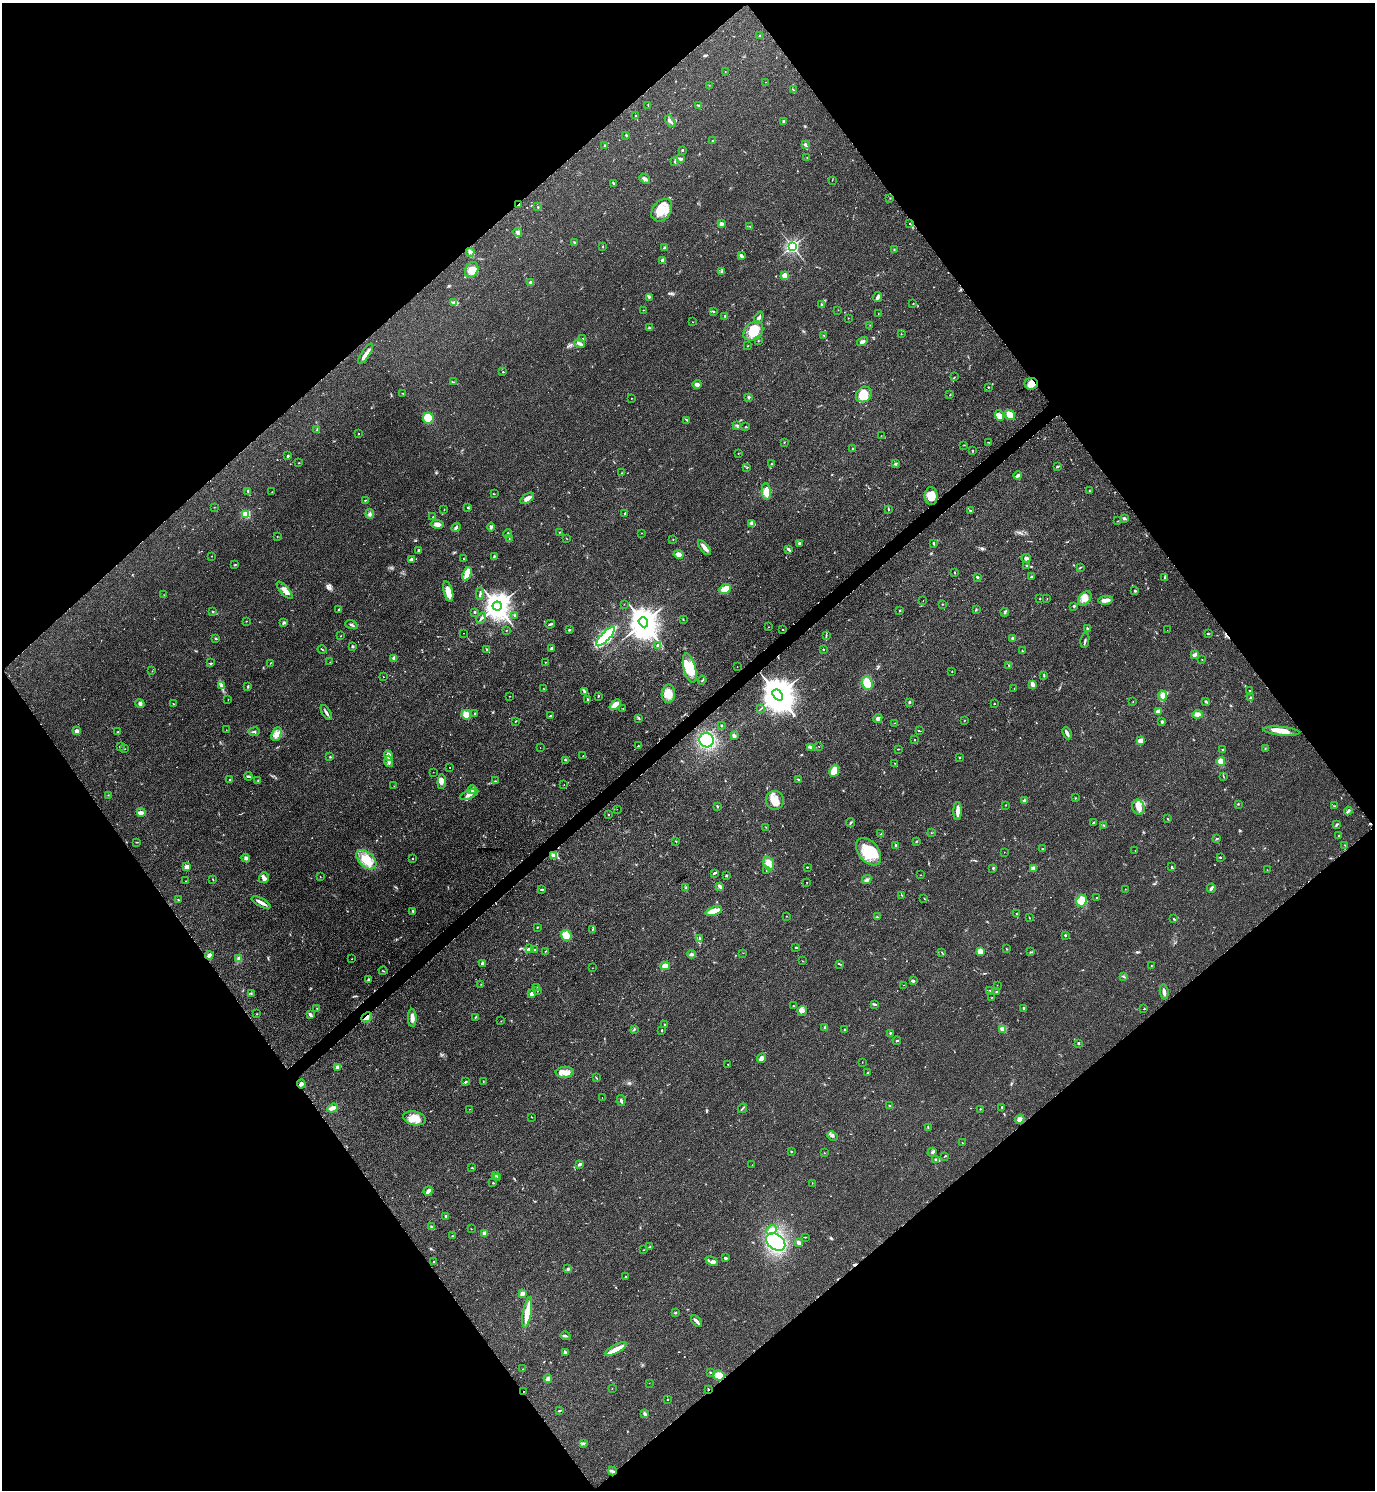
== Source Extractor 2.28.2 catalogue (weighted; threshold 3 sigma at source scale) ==
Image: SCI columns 314-5803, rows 7-5958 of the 5971 x 5974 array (HDU 1 of 3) = the unmasked area's bounding box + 8 px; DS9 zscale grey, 4 x 4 block average (1 PNG px = mean of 4 x 4 image px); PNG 1377 x 1492 px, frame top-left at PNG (2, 3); each listed source drawn as its Kron ellipse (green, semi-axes under 4 px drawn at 4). Shown black and unused: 50% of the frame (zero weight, under 2 of 3 exposures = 1% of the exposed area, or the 3 px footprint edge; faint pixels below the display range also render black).
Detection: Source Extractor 2.28.2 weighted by HDU 2 'WHT'. Background 0.0798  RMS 0.0076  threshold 0.034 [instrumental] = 3 sigma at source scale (4.5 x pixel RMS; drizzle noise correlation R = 1.50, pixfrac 1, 0.05/0.05 arcsec/px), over >= 5 px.
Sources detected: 601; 3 inside a brighter object's white glare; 12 cosmic-ray / hot-pixel residue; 1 long thin detection or spike segment (spike, bleed or trail) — neither listed nor drawn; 9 coinciding with a brighter row at this scale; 33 inside a brighter listed object's ellipse — not listed separately; of the other 543, all 500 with FLUX_AUTO >= 1.03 (the completeness limit of this list) listed and drawn (43 fainter detections not listed), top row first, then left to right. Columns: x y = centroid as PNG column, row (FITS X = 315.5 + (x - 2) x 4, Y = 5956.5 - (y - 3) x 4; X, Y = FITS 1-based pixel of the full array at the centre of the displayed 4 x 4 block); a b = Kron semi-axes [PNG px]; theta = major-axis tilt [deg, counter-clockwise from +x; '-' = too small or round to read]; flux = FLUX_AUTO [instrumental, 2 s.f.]
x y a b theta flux
759 36 2 2 - 2
725 72 2 2 - 1.3
765 82 2 2 - 1.5
709 85 2 2 - 1.3
793 90 2 2 - 2.2
648 105 2 2 - 1.6
699 105 4 2 - 2.7
635 116 2 2 - 1.7
670 121 7 2 -50 9
784 121 3 2 - 9.2
626 135 2 2 - 3.4
713 140 3 2 - 3.5
805 144 3 2 - 4.7
605 145 3 2 - 3.3
682 150 2 2 - 4.3
807 157 2 2 - 1.6
680 158 3 2 - 3.9
674 161 2 2 - 2
645 179 6 3 -38 12
832 180 2 2 - 1.3
613 183 3 2 - 4.5
890 198 2 2 - 1.8
519 205 2 2 - 2.6
538 207 2 2 - 2.3
662 210 12 9 51 74
910 223 2 2 - 4.7
721 224 2 2 - 56
750 227 3 2 - 3.2
518 232 4 3 - 14
574 243 3 2 - 6.6
603 246 2 2 - 1.8
792 246 2 2 - 1300
665 248 2 2 - 9.3
894 249 2 2 - 2
470 252 4 2 - 7.4
741 256 3 2 - 11
663 261 3 3 - 12
472 270 8 6 63 48
722 272 3 2 - 5.4
785 276 3 3 - 40
531 282 2 2 - 52
649 297 3 2 - 2.6
878 297 5 2 - 13
454 302 4 2 - 6.6
913 303 2 2 - 1.9
821 305 3 2 - 3.5
643 310 2 2 - 2.1
838 310 2 2 - 1.1
714 312 2 2 - 2.3
878 314 2 2 - 1.8
725 316 3 2 - 3.9
759 318 6 3 62 10
848 318 2 2 - 1.2
692 322 2 2 - 1.2
870 325 2 2 - 1.5
649 328 2 2 - 2.3
753 331 11 8 42 83
901 334 2 2 - 1.7
824 336 2 2 - 2.6
583 339 4 2 - 3.9
758 341 2 2 - 2.6
862 342 6 2 30 14
580 344 5 3 - 11
748 346 2 2 - 1.5
366 354 12 3 56 24
503 372 2 2 - 6.9
954 377 2 2 - 1.4
454 382 2 2 - 1.4
697 384 4 3 - 19
1031 384 7 6 - 34
988 387 2 2 - 4
403 393 2 2 - 2.8
864 394 8 7 - 93
950 395 2 2 - 1.5
631 398 2 2 - 1.4
749 398 2 2 - 2.5
1000 415 5 3 - 28
1010 415 5 4 - 47
428 418 5 5 - 72
687 420 3 2 - 3.9
737 425 3 2 - 4.2
746 427 2 2 - 4.3
317 429 3 2 - 3
358 434 2 2 - 5.1
881 436 2 2 - 1.1
784 442 2 2 - 1.8
988 442 2 2 - 1.5
964 445 2 2 - 1.5
853 448 2 2 - 2.3
972 451 3 2 - 2.5
738 453 2 2 - 1.3
288 456 2 2 - 6.1
299 463 2 2 - 1.9
771 464 2 2 - 2.4
895 464 3 2 - 4.4
1057 466 4 2 - 5.3
747 467 2 2 - 1.3
622 473 2 2 - 1.6
1018 475 4 2 - 16
248 491 3 2 - 4.7
766 491 8 4 -86 49
1089 491 2 2 - 2.3
272 492 2 2 - 1.1
494 494 2 2 - 2.1
931 496 9 6 -87 55
527 498 8 4 34 21
365 500 2 2 - 2.1
214 507 2 2 - 1.2
467 507 2 2 - 2.5
888 509 3 2 - 3.5
444 510 2 2 - 1.5
970 511 2 2 - 7.6
625 513 3 2 - 5.9
246 514 2 2 - 370
370 514 5 3 - 9
433 517 2 2 - 1.5
1124 518 3 2 - 10
1117 521 3 2 - 2.3
437 524 6 3 -10 20
752 524 3 2 - 4.9
456 527 5 2 - 9.2
491 527 4 3 - 6.9
559 532 2 2 - 1.3
508 533 4 2 - 5.2
641 533 2 2 - 1.5
277 536 2 2 - 1.2
566 538 2 2 - 1.4
509 539 2 2 - 2.1
673 539 2 2 - 2.2
799 543 3 2 - 10
933 543 3 2 - 4.2
704 548 9 3 -51 24
788 549 3 2 - 11
419 550 2 2 - 6.6
679 554 5 3 - 25
211 556 2 2 - 1.1
494 556 3 2 - 3.5
463 558 2 2 - 1.4
1026 558 4 3 - 14
411 559 4 2 - 8.5
235 565 3 2 - 3.3
1027 566 4 2 - 3.9
1080 568 2 2 - 2.9
954 572 3 2 - 2.2
467 574 7 2 68 82
977 577 2 2 - 7.6
1031 577 2 2 - 5
1165 578 3 2 - 5.3
725 589 6 5 - 48
285 590 11 4 -50 27
448 591 10 4 -74 49
1135 591 3 2 - 4.8
480 594 6 2 86 6.9
164 595 2 2 - 1.1
1047 598 2 2 - 1.1
1085 598 8 5 49 31
1039 599 2 2 - 1.4
1106 600 7 3 9 34
923 601 2 2 - 1.2
624 604 2 2 - 1.1
942 604 2 2 - 1.6
497 606 4 4 - 6400
1074 606 2 2 - 5.4
339 609 2 2 - 14
900 610 2 2 - 7.8
976 610 2 2 - 2.7
213 611 2 2 - 4.3
474 612 2 2 - 13
1005 612 4 2 - 3.7
514 615 3 2 - 5.5
481 618 6 3 56 8.6
683 619 2 2 - 1.9
246 621 2 2 - 1.9
643 622 5 4 - 10000
283 623 3 3 - 6.6
550 624 5 2 - 6.4
351 625 6 2 -20 8.2
768 627 2 2 - 1.2
1088 629 4 2 - 6.4
506 630 2 2 - 1.9
569 630 3 2 - 3.6
782 630 2 2 - 2.1
1167 630 2 2 - 1.4
463 633 2 2 - 1
1208 634 2 2 - 1.7
826 635 3 2 - 3.4
340 636 2 2 - 1.5
605 636 13 4 46 500
215 638 3 2 - 2.8
1013 638 3 3 - 9.5
1085 640 7 2 78 7.2
352 646 3 2 - 4.8
658 646 2 2 - 57
552 648 2 2 - 29
823 649 2 2 - 7.7
322 650 4 2 - 4.1
487 650 3 2 - 4.9
1022 651 2 2 - 2.5
1195 655 4 3 - 15
394 658 4 3 - 13
1202 660 2 2 - 1.5
330 662 2 2 - 1.3
545 662 2 2 - 1.9
210 663 3 2 - 3
270 663 2 2 - 1.9
1009 665 3 2 - 3.4
737 667 2 2 - 1.4
690 668 15 6 -76 96
152 671 2 2 - 1.2
952 672 2 2 - 1.1
1044 675 4 2 - 5
384 677 2 2 - 3.6
702 680 4 2 - 5.1
867 683 7 5 -70 78
1033 685 4 2 - 25
221 686 4 3 - 8.5
248 686 3 2 - 5.9
543 688 2 2 - 1.2
1014 688 2 2 - 1.3
585 691 3 3 - 5.6
1250 691 3 2 - 2.8
668 694 9 6 88 46
778 695 6 4 -50 13000
1163 695 5 4 - 27
510 696 2 2 - 1.3
598 696 3 2 - 3.3
1251 698 4 3 - 6.9
228 699 2 2 - 1.3
587 699 3 2 - 5.9
1133 701 2 2 - 1.2
910 702 3 2 - 5.3
1206 702 3 2 - 5.8
140 704 5 3 - 8.5
173 704 2 2 - 2.8
994 704 2 2 - 2.8
615 705 6 3 42 47
623 708 2 2 - 1.4
761 709 3 2 - 2.6
1158 711 4 3 - 28
326 712 8 2 -58 12
475 714 2 2 - 2.4
1197 714 5 3 - 24
466 715 5 4 - 46
550 716 3 2 - 4.3
639 718 2 2 - 4.4
878 718 5 3 - 12
515 721 2 2 - 1.5
964 721 2 2 - 1.6
1162 722 3 2 - 6
894 723 2 2 - 1
721 725 2 2 - 2.7
226 730 2 2 - 1
76 731 2 2 - 61
919 731 3 2 - 2.6
1281 731 18 4 -5 47
118 732 3 2 - 2.9
254 732 5 2 - 8.3
1067 733 6 2 -66 15
277 734 7 4 67 25
734 736 3 3 - 11
707 740 7 7 - 390
914 740 2 2 - 6.7
1140 741 4 3 - 23
638 746 2 2 - 2.1
120 747 3 2 - 2.8
540 747 2 2 - 1.5
811 747 3 2 - 4.9
819 747 2 2 - 1
125 749 2 2 - 1.2
898 749 2 2 - 2
1265 749 2 2 - 1.7
1223 750 2 2 - 1.5
388 755 5 4 - 25
583 756 2 2 - 2.5
330 757 3 2 - 3
960 758 2 2 - 2.6
565 760 2 2 - 1.7
389 761 6 3 -74 12
1221 761 4 3 - 41
894 763 2 2 - 2
450 767 2 2 - 4.9
834 771 6 4 64 52
433 772 2 2 - 1.1
248 776 4 2 - 6
1223 776 3 2 - 2.6
798 779 2 2 - 2.9
229 780 2 2 - 3.9
258 780 2 2 - 2.5
495 781 2 2 - 3
442 782 7 4 85 20
564 784 2 2 - 1.5
394 786 2 2 - 1.4
472 790 4 2 - 7.3
108 795 2 2 - 2
469 795 10 3 24 21
1076 798 2 2 - 1.7
775 800 9 9 - 54
1025 800 3 2 - 7.4
1238 804 2 2 - 2.4
1006 805 2 2 - 1.3
717 806 4 2 - 4.2
1335 806 2 2 - 1.6
1138 807 8 6 -69 31
617 809 2 2 - 1.5
958 811 9 3 87 26
1348 811 4 2 - 13
141 812 4 3 - 13
608 815 2 2 - 2.7
1168 819 2 2 - 2.8
851 823 4 2 - 5.2
1093 823 2 2 - 1.9
1336 825 2 2 - 2.3
1104 826 4 2 - 2.5
766 827 2 2 - 1.1
931 833 2 2 - 1.5
881 834 2 2 - 2.3
1339 835 2 2 - 1.7
1217 839 3 2 - 4.1
676 841 2 2 - 1.9
916 841 2 2 - 2.7
137 842 3 2 - 1.7
896 845 2 2 - 7.9
1345 845 2 2 - 1.7
1042 849 2 2 - 16
1135 851 2 2 - 1.6
869 852 15 10 -50 140
1004 852 2 2 - 1.6
554 856 2 2 - 130
1220 857 2 2 - 4.6
246 858 4 3 - 9
413 859 2 2 - 2.2
366 860 12 7 -44 92
769 864 7 5 -70 31
186 867 2 2 - 83
807 867 2 2 - 7.3
1172 867 4 2 - 4.2
993 868 3 2 - 3.3
1033 868 2 2 - 89
766 870 2 2 - 1.5
1267 870 2 2 - 1.2
714 873 4 2 - 6.1
727 875 3 2 - 3.2
920 875 2 2 - 1.2
320 877 2 2 - 1.8
264 878 6 4 56 14
213 879 2 2 - 1.6
867 880 5 3 - 7.8
186 881 2 2 - 1.7
807 882 2 2 - 1.5
719 886 3 2 - 11
686 888 2 2 - 2.3
1211 888 5 2 - 9.8
541 889 3 2 - 3.4
1125 889 2 2 - 1.5
902 895 2 2 - 1.3
924 898 3 2 - 2.5
1097 898 2 2 - 7.5
178 900 3 2 - 2.6
1082 901 6 5 - 68
261 902 10 2 -28 33
413 911 3 2 - 5.1
714 911 9 4 19 57
1016 914 2 2 - 2.1
786 916 2 2 - 1.4
877 917 2 2 - 2.6
1029 918 2 2 - 1.9
1173 919 3 2 - 2.8
537 927 3 2 - 2.7
592 929 3 2 - 2.5
566 935 6 5 - 55
1065 935 2 2 - 13
699 939 3 2 - 3.6
796 947 2 2 - 9.2
530 949 3 3 - 7.4
1006 949 2 2 - 2.7
535 950 4 2 - 5.1
545 951 2 2 - 1.7
942 952 3 2 - 3.3
980 952 4 3 - 36
1031 952 3 2 - 2.4
743 953 2 2 - 1
691 954 4 3 - 8.9
209 955 4 3 - 25
239 959 3 3 - 11
352 959 2 2 - 2.1
803 961 2 2 - 1.2
482 963 3 2 - 9.7
840 964 2 2 - 2.8
665 966 5 3 - 34
1151 966 2 2 - 2.3
592 968 2 2 - 1
383 971 4 2 - 3.2
1124 976 2 2 - 2.7
368 980 3 2 - 5.3
913 981 3 2 - 4.5
481 984 2 2 - 1.3
903 985 2 2 - 1.5
997 985 2 2 - 1.1
537 987 2 2 - 1.5
990 990 2 2 - 2.2
537 991 2 2 - 2.5
997 991 2 2 - 3.5
1164 992 7 3 -82 16
251 993 2 2 - 2.5
531 994 2 2 - 65
992 997 2 2 - 1.1
875 1004 4 2 - 5.9
793 1006 2 2 - 1.5
317 1008 2 2 - 2.3
1023 1008 2 2 - 5.1
1144 1009 2 2 - 2.2
802 1011 5 4 - 15
257 1014 2 2 - 2.2
310 1014 4 2 - 13
366 1017 6 3 41 14
475 1017 3 2 - 3.3
412 1018 9 3 -87 25
501 1021 2 2 - 1.1
664 1024 2 2 - 1.8
825 1028 3 2 - 12
1003 1029 2 2 - 190
634 1030 2 2 - 2.3
662 1030 2 2 - 3.1
844 1030 3 2 - 2.6
890 1033 3 2 - 4.5
897 1041 4 2 - 3.7
1078 1043 2 2 - 15
762 1058 5 4 - 23
862 1062 2 2 - 1.6
728 1064 2 2 - 1.3
337 1067 4 3 - 16
565 1072 9 5 4 32
867 1073 3 2 - 3.5
596 1078 3 2 - 2.5
483 1081 2 2 - 2.1
465 1082 3 2 - 4.6
301 1084 4 3 - 7.6
602 1098 2 2 - 1.6
621 1100 5 2 - 8.2
889 1106 2 2 - 3.1
1002 1107 2 2 - 8.3
333 1108 6 2 20 30
742 1108 5 2 - 4.6
469 1109 2 2 - 1.1
980 1109 2 2 - 2.9
532 1117 2 2 - 1.5
414 1118 11 7 -13 70
1020 1119 5 4 - 16
928 1128 2 2 - 2.6
832 1136 5 2 - 6.8
962 1143 2 2 - 2.9
791 1152 2 2 - 4.2
932 1152 5 2 - 7
824 1153 2 2 - 2
944 1156 2 2 - 1.4
936 1159 3 2 - 4.4
580 1164 2 2 - 16
752 1165 2 2 - 1.1
472 1168 2 2 - 3.1
495 1175 2 2 - 2.9
498 1177 2 2 - 2.3
493 1183 2 2 - 4.3
812 1183 2 2 - 1.2
428 1191 5 2 - 25
446 1216 2 2 - 26
432 1227 3 2 - 5.6
471 1229 2 2 - 1.3
771 1230 6 4 38 25
485 1233 3 2 - 20
452 1236 2 2 - 2.5
805 1237 2 2 - 1.7
776 1242 11 7 -38 420
799 1243 4 3 - 14
650 1247 3 2 - 3.8
644 1250 2 2 - 1.7
725 1258 3 2 - 5.7
712 1261 7 3 -26 16
434 1262 2 2 - 9.3
567 1268 2 2 - 1.9
626 1277 2 2 - 2.9
522 1294 2 2 - 81
527 1312 15 3 81 100
676 1313 3 2 - 3.8
696 1321 7 2 -49 18
565 1336 5 2 - 6
616 1349 12 4 27 36
565 1353 4 3 - 9.2
523 1369 2 2 - 1.7
710 1372 3 2 - 3.9
719 1375 6 5 - 45
548 1379 4 3 - 10
649 1383 2 2 - 1
612 1388 2 2 - 1.4
708 1389 2 2 - 3.4
524 1392 2 2 - 2.2
667 1400 2 2 - 1.2
560 1411 4 2 - 3.4
644 1414 2 2 - 4.1
584 1444 3 2 - 5.3
612 1471 4 2 - 7.9
Overlapping masked pixels (flux is a lower limit): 5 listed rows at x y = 1031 384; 366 1017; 708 1389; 524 1392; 612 1471
Diffuse or blended objects may show on this block-average render without a row.